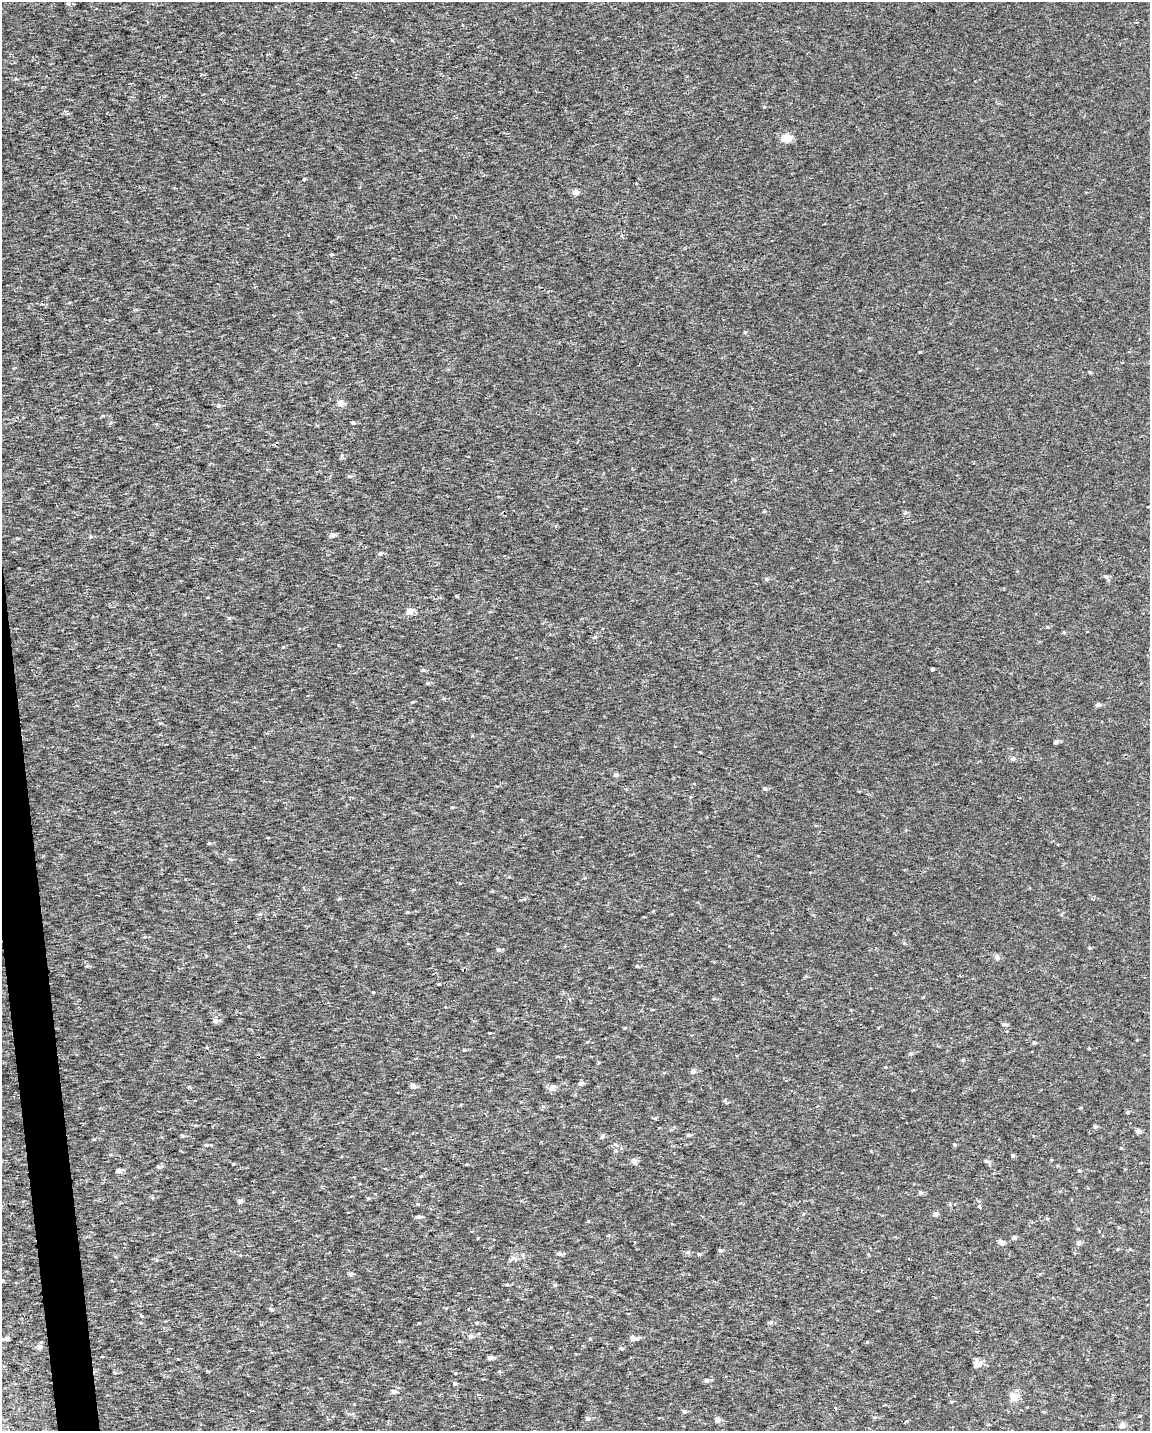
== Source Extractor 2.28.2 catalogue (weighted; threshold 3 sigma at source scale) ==
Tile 7 of 4 x 3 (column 3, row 2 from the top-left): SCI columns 2299-3446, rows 1481-2909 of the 4595 x 4347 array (HDU 1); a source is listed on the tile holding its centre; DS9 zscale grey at full resolution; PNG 1152 x 1433 px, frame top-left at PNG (2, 2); no overlay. Shown black and unused: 2% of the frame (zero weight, under 2 of 3 exposures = <1% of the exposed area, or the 3 px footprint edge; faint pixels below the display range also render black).
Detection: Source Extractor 2.28.2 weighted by HDU 2 'WHT'; one run over the whole footprint, this tile lists its part. Background 5.72e-04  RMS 0.0029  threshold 0.013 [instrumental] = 3 sigma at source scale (4.5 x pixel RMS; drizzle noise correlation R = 1.50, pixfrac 1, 0.0396/0.0396 arcsec/px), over >= 5 px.
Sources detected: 118; all 118 listed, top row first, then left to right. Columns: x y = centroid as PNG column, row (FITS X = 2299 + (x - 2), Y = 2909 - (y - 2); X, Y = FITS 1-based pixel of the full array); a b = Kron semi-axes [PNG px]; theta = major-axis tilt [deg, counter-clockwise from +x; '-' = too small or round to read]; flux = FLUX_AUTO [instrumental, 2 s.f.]
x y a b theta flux
68 4 5 4 - 0.4
16 79 5 3 - 0.31
786 138 10 7 0 4.5
304 179 3 3 - 1.2
576 192 5 4 - 2.1
331 254 5 3 - 0.29
745 332 4 4 - 0.35
920 352 3 3 - 0.21
1090 372 4 3 - 0.36
341 403 4 4 - 3.2
219 406 5 5 - 0.59
353 422 4 3 - 1.4
349 476 5 4 - 0.33
764 511 5 3 - 0.29
332 535 5 5 - 1.1
90 537 5 5 - 0.45
380 554 5 5 - 0.55
1106 576 7 6 - 0.72
766 579 6 5 - 0.5
410 611 5 4 - 3.3
229 618 5 5 - 0.43
1047 627 5 4 - 0.33
1064 632 4 4 - 0.33
595 637 6 4 22 0.43
932 669 3 3 - 1.4
423 670 5 5 - 0.4
428 683 5 4 - 0.44
443 698 5 3 - 0.29
1098 705 4 4 - 1.2
1056 742 4 4 - 1.1
1013 759 6 5 - 0.75
616 775 4 4 - 1.1
765 789 5 5 - 0.65
859 791 4 2 - 0.22
452 807 4 3 - 0.32
209 843 4 3 - 0.32
509 877 5 3 - 0.27
492 891 4 3 - 0.27
339 899 5 3 - 0.34
524 899 5 3 - 0.28
407 912 4 3 - 0.31
145 937 5 4 - 0.34
1089 948 5 4 - 0.32
499 950 5 4 - 0.76
997 957 7 5 -75 0.69
637 966 4 4 - 0.4
439 984 3 3 - 0.22
373 992 3 2 - 0.2
215 1020 5 4 - 1.4
1004 1024 5 4 - 0.73
1034 1043 4 3 - 0.51
1089 1048 4 3 - 0.21
464 1050 4 3 - 0.38
911 1053 5 4 - 0.53
963 1060 5 4 - 0.31
885 1067 4 3 - 0.28
693 1071 4 4 - 1.3
580 1083 5 4 - 1.1
413 1086 5 4 - 1.4
552 1088 5 5 - 2.7
725 1100 6 4 1 0.4
1127 1112 5 4 - 0.4
1095 1127 5 5 - 0.5
1138 1131 4 4 - 1.5
689 1135 4 3 - 0.55
183 1136 4 4 - 0.35
602 1136 7 5 54 0.54
207 1145 5 4 - 0.56
954 1145 4 4 - 0.38
1013 1156 4 4 - 0.53
1051 1160 4 3 - 0.23
634 1161 5 5 - 1.4
986 1161 6 4 -14 0.64
233 1164 4 3 - 0.2
158 1166 5 5 - 0.52
119 1171 4 4 - 2.3
1079 1171 4 4 - 0.45
921 1193 4 4 - 0.77
152 1198 5 4 - 0.35
240 1201 5 4 - 0.91
950 1204 5 3 - 0.31
935 1214 5 4 - 1
419 1217 5 4 - 0.91
588 1221 4 3 - 0.24
1014 1238 4 4 - 0.9
1001 1242 5 4 - 1.8
1078 1243 5 4 - 0.94
720 1250 5 4 - 0.62
688 1252 6 5 - 0.58
559 1254 6 5 - 0.71
699 1254 4 3 - 0.53
157 1260 4 4 - 0.31
351 1274 5 5 - 0.63
507 1285 5 3 - 0.31
555 1285 5 4 - 0.33
271 1309 5 4 - 0.59
771 1322 5 5 - 0.49
477 1323 3 3 - 0.32
471 1336 7 5 46 0.72
6 1338 5 4 - 0.83
590 1338 5 3 - 0.23
634 1339 6 5 - 1.3
867 1342 4 4 - 0.23
39 1347 6 5 - 1.2
621 1348 5 4 - 0.42
490 1358 4 4 - 1.5
977 1364 10 8 -15 1.7
455 1373 3 3 - 0.24
706 1381 5 4 - 0.99
455 1383 4 3 - 0.66
394 1391 5 4 - 1.1
1013 1397 10 9 - 2.2
951 1402 4 3 - 0.41
684 1412 5 4 - 0.58
875 1417 5 4 - 0.35
588 1418 5 4 - 0.83
717 1420 5 4 - 1.6
1122 1426 5 5 - 1.9
Unlisted compact peaks at least as high as the median listed source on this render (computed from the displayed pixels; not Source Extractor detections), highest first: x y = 764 107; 1121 1148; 905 513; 94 1139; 490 1033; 412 702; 283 647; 904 943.